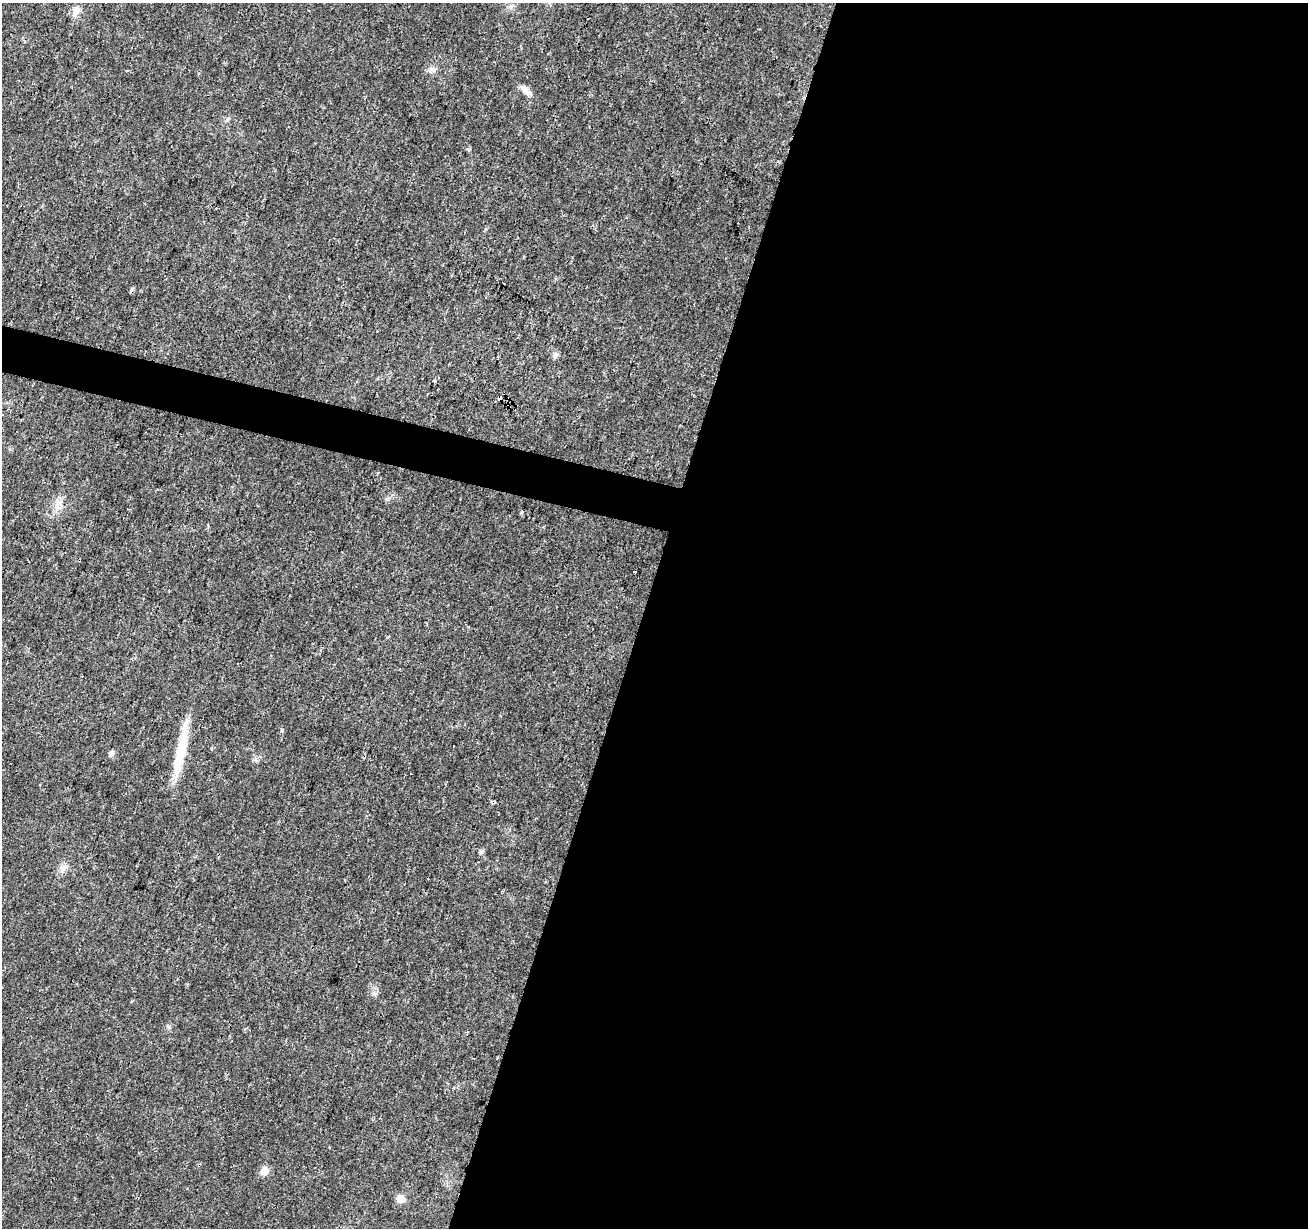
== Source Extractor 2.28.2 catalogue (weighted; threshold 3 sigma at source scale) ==
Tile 12 of 4 x 4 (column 4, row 3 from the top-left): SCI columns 3928-5233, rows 1510-2735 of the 5235 x 5407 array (HDU 1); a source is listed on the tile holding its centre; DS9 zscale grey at full resolution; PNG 1310 x 1230 px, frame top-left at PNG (2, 3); no overlay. Shown black and unused: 53% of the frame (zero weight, under 3 of 4 exposures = <1% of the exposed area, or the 3 px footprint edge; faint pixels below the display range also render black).
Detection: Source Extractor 2.28.2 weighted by HDU 2 'WHT'; one run over the whole footprint, this tile lists its part. Background 0.0247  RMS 0.0022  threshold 0.0101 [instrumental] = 3 sigma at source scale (4.5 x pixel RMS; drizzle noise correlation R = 1.50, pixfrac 1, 0.0396/0.0396 arcsec/px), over >= 5 px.
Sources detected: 15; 1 cosmic-ray / hot-pixel residue — not listed; the other 14 listed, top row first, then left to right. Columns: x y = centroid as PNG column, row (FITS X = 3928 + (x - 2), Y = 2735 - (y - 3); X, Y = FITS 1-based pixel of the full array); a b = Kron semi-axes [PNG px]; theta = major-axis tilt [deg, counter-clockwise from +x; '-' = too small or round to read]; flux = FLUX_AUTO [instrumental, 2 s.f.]
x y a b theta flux
77 10 13 8 31 1.4
432 69 14 4 -16 0.67
527 92 14 8 -35 1.4
555 355 8 6 74 0.67
435 381 4 4 - 0.68
500 398 4 3 - 2.7
58 504 10 5 45 1
635 572 3 2 - 0.27
181 749 67 10 79 9.4
111 754 8 6 66 0.69
481 852 7 5 45 0.44
63 868 11 7 -34 1.1
264 1171 10 9 - 1.7
400 1199 10 8 -80 1.6
Overlapping masked pixels (flux is a lower limit): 1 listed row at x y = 500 398
Unlisted compact peaks at least as high as the median listed source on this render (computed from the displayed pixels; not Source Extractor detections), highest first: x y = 387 499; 282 730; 169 1027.